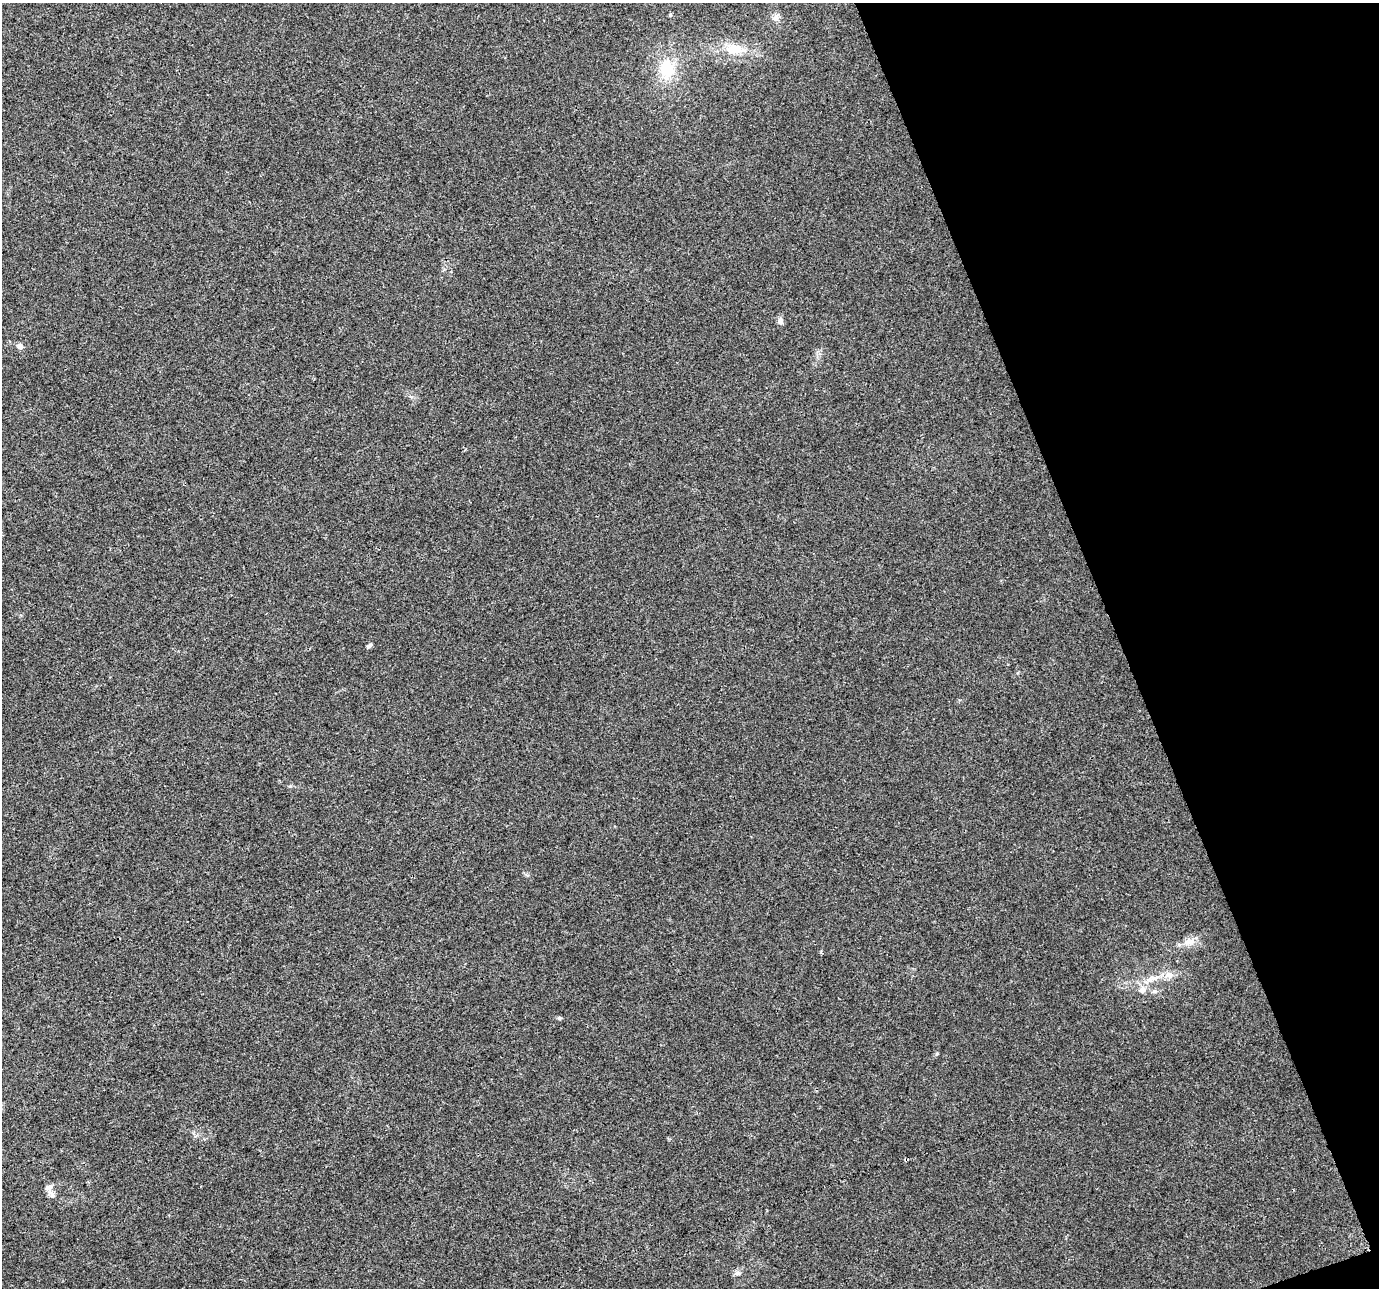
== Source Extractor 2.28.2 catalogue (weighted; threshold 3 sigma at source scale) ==
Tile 12 of 4 x 4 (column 4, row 3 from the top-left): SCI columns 4133-5509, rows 1418-2703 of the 5509 x 5350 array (HDU 1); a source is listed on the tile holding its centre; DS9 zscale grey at full resolution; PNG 1381 x 1290 px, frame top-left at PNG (2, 3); no overlay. Shown black and unused: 19% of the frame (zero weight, under 3 of 4 exposures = <1% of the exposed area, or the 3 px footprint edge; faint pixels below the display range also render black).
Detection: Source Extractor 2.28.2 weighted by HDU 2 'WHT'; one run over the whole footprint, this tile lists its part. Background 0.011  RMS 0.003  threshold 0.0136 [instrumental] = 3 sigma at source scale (4.5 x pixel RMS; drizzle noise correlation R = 1.50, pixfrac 1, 0.0396/0.0396 arcsec/px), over >= 5 px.
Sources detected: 16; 1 cosmic-ray / hot-pixel residue — not listed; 2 inside a brighter listed object's ellipse — not listed separately; the other 13 listed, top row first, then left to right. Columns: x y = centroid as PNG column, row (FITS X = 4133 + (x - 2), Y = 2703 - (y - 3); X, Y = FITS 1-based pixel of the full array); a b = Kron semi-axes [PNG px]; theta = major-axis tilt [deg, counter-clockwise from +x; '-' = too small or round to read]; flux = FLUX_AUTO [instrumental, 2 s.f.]
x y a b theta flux
776 17 10 8 64 1.4
734 50 23 13 0 6.9
667 69 21 17 -80 9.8
780 321 8 7 - 1.3
20 346 9 7 -33 1.1
369 646 8 4 38 0.58
1187 942 12 8 20 2.2
1152 978 21 8 19 3.5
1142 990 10 9 - 2
1155 991 8 5 6 0.74
559 1018 6 5 - 0.49
49 1187 10 8 38 1.6
737 1273 9 6 7 0.98
Unlisted compact peaks at least as high as the median listed source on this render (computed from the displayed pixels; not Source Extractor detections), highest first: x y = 937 1053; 290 786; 670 15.